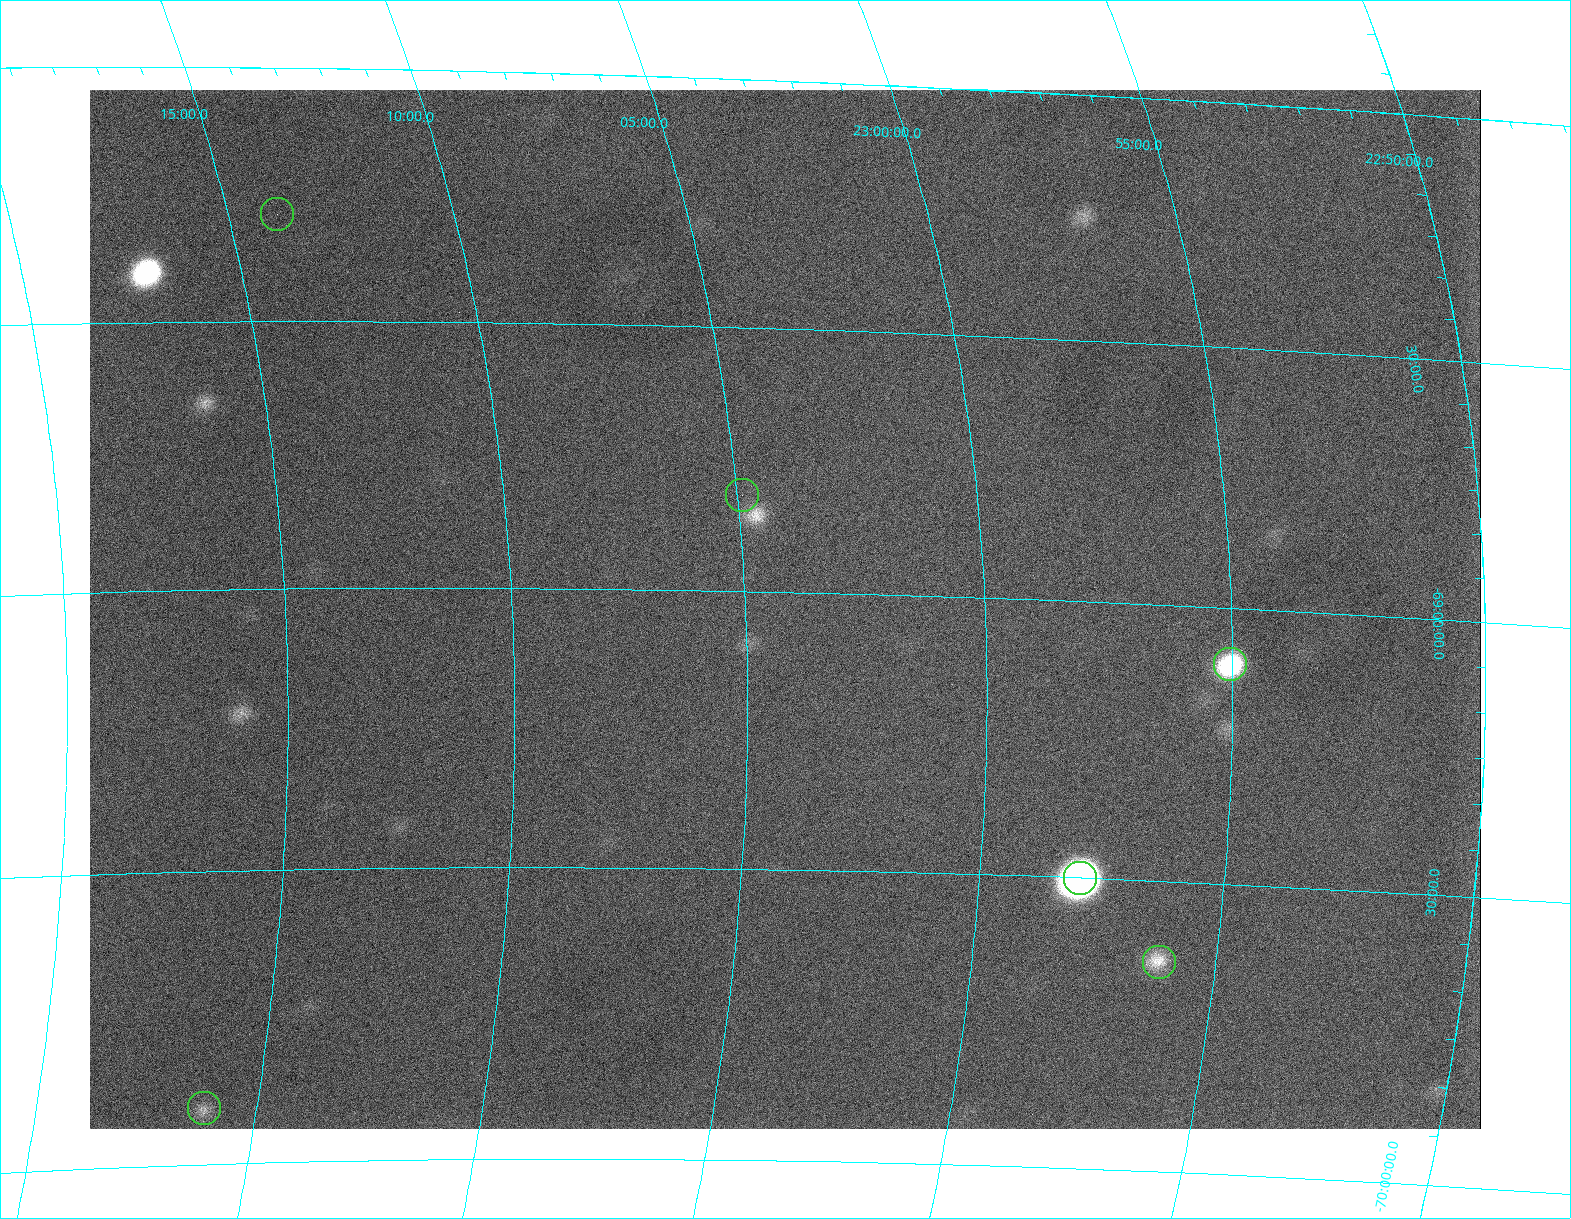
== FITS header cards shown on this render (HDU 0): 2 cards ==
NAXIS1  =                 1391
NAXIS2  =                 1039

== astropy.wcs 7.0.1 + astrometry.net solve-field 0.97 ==
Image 1391 x 1039 px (HDU 0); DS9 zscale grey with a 90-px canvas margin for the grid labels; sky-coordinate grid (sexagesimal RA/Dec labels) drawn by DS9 from the SOLVED WCS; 6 Tycho-2 reference stars matched to detected sources circled (green)
Header WCS: none
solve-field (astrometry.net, Tycho-2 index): SOLVED blind (the file carries no WCS)
Solved WCS: RA---TAN-SIP/DEC--TAN-SIP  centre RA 23:04:09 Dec -69:02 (346.04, -69.03 deg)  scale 6.79 x 6.67 arcsec/px (non-square pixels)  FOV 157.5' x 115.5'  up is -3 deg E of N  parity normal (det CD < 0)
(file carries no celestial WCS; the grid is the blind solution)
Tycho-2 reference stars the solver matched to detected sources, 6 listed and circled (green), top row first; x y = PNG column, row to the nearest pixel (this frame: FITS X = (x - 90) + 1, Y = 1039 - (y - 90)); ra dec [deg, ICRS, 3 dp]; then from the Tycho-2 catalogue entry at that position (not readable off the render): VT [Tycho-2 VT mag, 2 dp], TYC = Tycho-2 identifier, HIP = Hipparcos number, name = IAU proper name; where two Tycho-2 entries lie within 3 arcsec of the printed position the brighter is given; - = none
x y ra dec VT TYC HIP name
277 214 348.470 -68.291 7.81 9338-2053-1 114678 -
742 495 346.218 -68.820 5.56 9338-2316-1 113969 -
1230 664 343.766 -69.104 7.71 9337-1771-1 113176 -
1080 878 344.488 -69.501 8.64 9338-547-1 - -
1159 962 344.040 -69.643 8.67 9338-1046-1 - -
204 1108 349.039 -69.905 8.27 9338-2136-1 114879 -